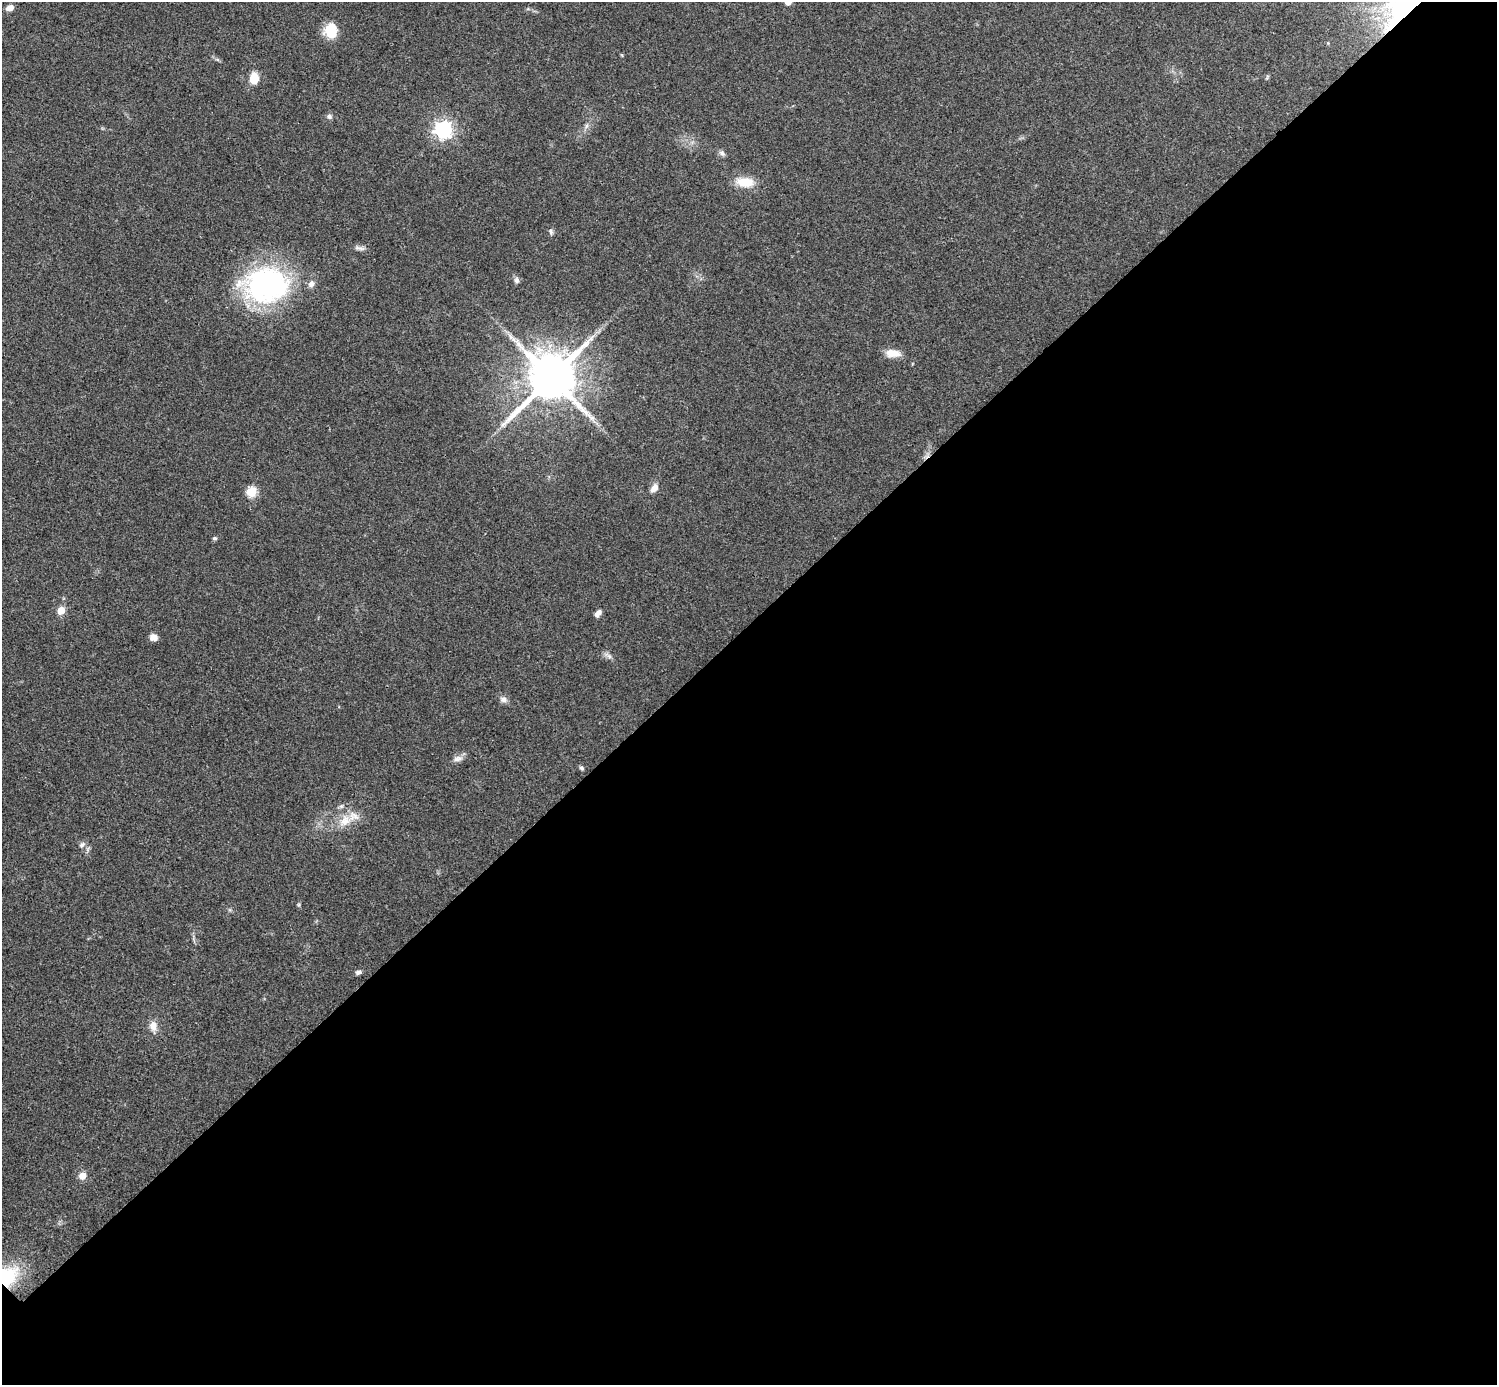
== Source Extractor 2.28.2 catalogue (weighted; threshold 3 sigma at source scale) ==
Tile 12 of 4 x 4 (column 4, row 3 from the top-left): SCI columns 4489-5983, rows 1539-2921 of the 5985 x 5985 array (HDU 1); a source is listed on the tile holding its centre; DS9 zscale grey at full resolution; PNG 1499 x 1387 px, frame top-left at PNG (2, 2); no overlay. Shown black and unused: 55% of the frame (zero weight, under 3 of 4 exposures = <1% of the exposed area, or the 3 px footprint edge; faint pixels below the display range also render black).
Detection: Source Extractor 2.28.2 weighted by HDU 2 'WHT'; one run over the whole footprint, this tile lists its part. Background 0.0709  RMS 0.0053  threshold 0.0239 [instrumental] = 3 sigma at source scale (4.5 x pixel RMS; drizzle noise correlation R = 1.50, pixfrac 1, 0.05/0.05 arcsec/px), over >= 5 px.
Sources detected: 34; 1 inside a brighter listed object's ellipse — not listed separately; the other 33 listed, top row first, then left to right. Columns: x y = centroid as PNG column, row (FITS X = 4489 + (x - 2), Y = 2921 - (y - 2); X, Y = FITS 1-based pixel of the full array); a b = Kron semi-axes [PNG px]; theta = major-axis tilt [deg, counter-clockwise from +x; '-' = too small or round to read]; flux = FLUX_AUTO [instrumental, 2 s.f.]
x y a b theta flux
788 2 6 5 - 3.9
1408 6 55 25 14 67
10 8 8 6 23 3.3
331 30 14 12 85 14
1267 77 8 3 59 0.68
254 79 10 8 84 11
329 116 7 6 - 1.5
587 126 8 4 81 1.4
443 130 7 6 - 240
722 153 9 6 -44 1.6
745 182 19 10 -4 12
551 231 9 6 -76 1.3
359 248 15 5 -7 2
516 280 8 7 - 1.7
266 285 55 41 3 100
892 353 17 8 -5 6.6
551 377 15 13 46 3100
654 488 11 7 51 3.8
251 492 5 5 - 36
214 538 6 4 -13 0.89
61 610 5 5 - 10
598 613 9 6 49 2.4
153 637 9 7 -15 3.1
609 656 7 6 - 1.7
503 699 9 7 -32 2.4
458 759 13 7 6 2.7
581 768 6 5 - 0.94
345 821 20 15 43 10
82 844 8 6 39 1.6
358 972 7 5 13 1.5
153 1026 11 9 -81 4.8
82 1176 7 7 - 4.7
5 1277 26 18 18 39
Overlapping masked pixels (flux is a lower limit): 2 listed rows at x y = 1408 6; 5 1277
Isophote crosses this tile's border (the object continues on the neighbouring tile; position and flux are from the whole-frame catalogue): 3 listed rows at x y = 788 2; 1408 6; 5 1277